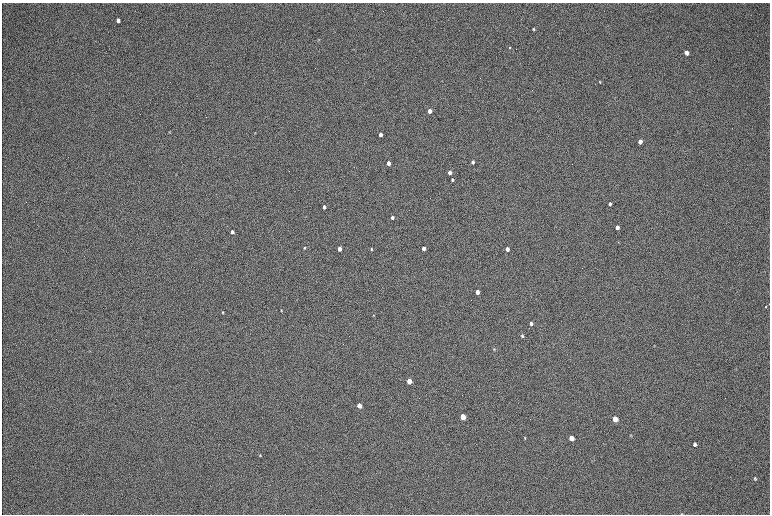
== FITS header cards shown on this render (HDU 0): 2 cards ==
NAXIS1  =                 1536 / length of data axis 1
NAXIS2  =                 1024 / length of data axis 2

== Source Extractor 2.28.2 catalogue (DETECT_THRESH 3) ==
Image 1536 x 1024 px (HDU 0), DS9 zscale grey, zoomed out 1/2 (1 PNG px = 2 x 2 image px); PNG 772 x 516 px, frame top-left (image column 1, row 1023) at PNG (2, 3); no overlay
Background 169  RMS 20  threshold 60.4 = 3 sigma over >= 5 px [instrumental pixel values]
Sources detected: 44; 1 cannot appear on this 1/2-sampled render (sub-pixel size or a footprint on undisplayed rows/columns) and is not listed; the other 43 listed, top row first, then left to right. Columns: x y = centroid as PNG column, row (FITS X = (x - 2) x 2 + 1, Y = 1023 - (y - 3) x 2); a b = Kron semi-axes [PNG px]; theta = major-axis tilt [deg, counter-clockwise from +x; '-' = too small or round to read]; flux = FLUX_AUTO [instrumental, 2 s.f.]
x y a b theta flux
118 20 4 3 - 20000
533 29 3 2 - 4700
510 48 2 2 - 7000
686 53 4 3 - 22000
600 82 4 3 - 3300
430 111 3 3 - 54000
169 132 4 2 - 2700
380 135 3 3 - 26000
640 142 4 3 - 30000
473 162 3 3 - 14000
388 163 3 3 - 44000
450 172 3 3 - 32000
452 180 3 2 - 6300
610 204 3 3 - 8500
324 207 3 3 - 23000
392 217 3 3 - 16000
617 227 3 3 - 24000
232 232 3 3 - 19000
304 248 3 3 - 3700
423 248 3 3 - 35000
339 249 3 3 - 45000
371 249 3 2 - 4300
507 249 3 3 - 41000
477 292 3 3 - 41000
769 304 2 1 - 1600
765 307 2 2 - 8400
281 310 3 2 - 2900
222 312 3 3 - 3900
373 315 3 3 - 2500
531 323 3 3 - 19000
522 336 3 2 - 6300
494 349 4 3 - 2600
409 381 4 3 - 120000
359 405 3 3 - 71000
463 417 4 3 - 170000
615 419 4 3 - 110000
631 435 4 3 - 3300
525 438 4 2 - 2600
571 438 4 3 - 84000
695 444 4 3 - 12000
260 455 3 2 - 2900
755 479 4 3 - 4900
681 514 3 2 - 2000
At the frame edge (FLAGS 8, measured only in part): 2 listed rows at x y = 769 304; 681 514
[1 sub-pixel or undisplayed-footprint detection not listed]